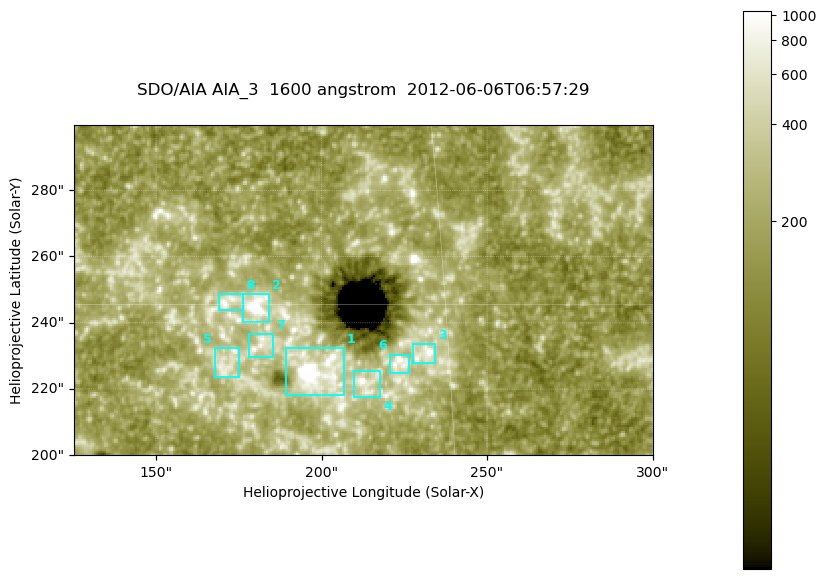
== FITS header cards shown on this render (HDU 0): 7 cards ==
TELESCOP= 'SDO/AIA '
INSTRUME= 'AIA_3   '
WAVELNTH=                 1600
WAVEUNIT= 'angstrom'
DATE-OBS= '2012-06-06T06:57:29.12'
CTYPE1  = 'HPLN-TAN'
CTYPE2  = 'HPLT-TAN'

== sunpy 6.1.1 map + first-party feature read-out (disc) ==
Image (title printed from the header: SDO/AIA AIA_3  1600 angstrom  2012-06-06T06:57:29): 287 x 164 px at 0.609 arcsec/px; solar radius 946 arcsec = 1552 px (partial field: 0.6% of the solar disc is inside the frame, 100% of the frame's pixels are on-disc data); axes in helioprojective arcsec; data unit not stated in the header (colour bar unlabelled)
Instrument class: DISC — disc imager (sunpy class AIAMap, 1600 A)
Bright regions (active regions / flare kernels): reference = the on-disc median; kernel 3 px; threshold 5 sigma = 329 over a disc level ~183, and >= 1.15x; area >= 47 px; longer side >= 3 px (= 1.8 arcsec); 8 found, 8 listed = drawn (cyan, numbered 1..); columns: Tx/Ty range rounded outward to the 2 arcsec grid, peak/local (2 s.f.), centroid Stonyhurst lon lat
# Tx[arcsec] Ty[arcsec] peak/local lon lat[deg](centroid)
1 188..208 218..232 20 +12 +14
2 176..184 240..250 21 +11 +15
3 226..234 228..234 6.8 +15 +14
4 210..218 216..226 6.2 +13 +14
5 168..176 222..232 4.2 +11 +14
6 220..226 224..232 6.3 +14 +14
7 178..186 230..238 4.1 +11 +14
8 168..178 244..250 5.4 +11 +15